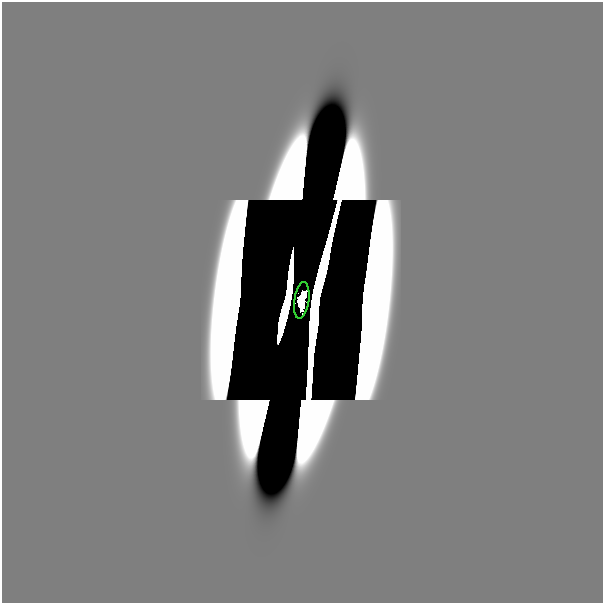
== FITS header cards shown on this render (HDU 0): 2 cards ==
NAXIS1  =                  601
NAXIS2  =                  601

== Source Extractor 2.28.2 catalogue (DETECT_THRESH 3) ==
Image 601 x 601 px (HDU 0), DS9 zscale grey, 1 PNG px = 1 image px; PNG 605 x 605 px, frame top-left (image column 1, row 601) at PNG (2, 2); each listed source drawn as its Kron ellipse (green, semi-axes under 4 px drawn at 4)
Background 0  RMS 3.5e-32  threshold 1.06e-31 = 3 sigma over >= 5 px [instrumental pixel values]
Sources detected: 6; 5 with non-positive FLUX_AUTO (blend fragments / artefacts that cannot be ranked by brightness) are neither listed nor drawn; the other 1 listed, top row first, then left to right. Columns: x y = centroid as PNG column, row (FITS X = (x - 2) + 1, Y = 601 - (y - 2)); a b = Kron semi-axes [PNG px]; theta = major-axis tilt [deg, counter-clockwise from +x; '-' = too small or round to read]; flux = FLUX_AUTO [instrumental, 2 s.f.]
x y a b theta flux
302 300 18 7 82 2.6
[5 non-positive-flux detections neither listed nor drawn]